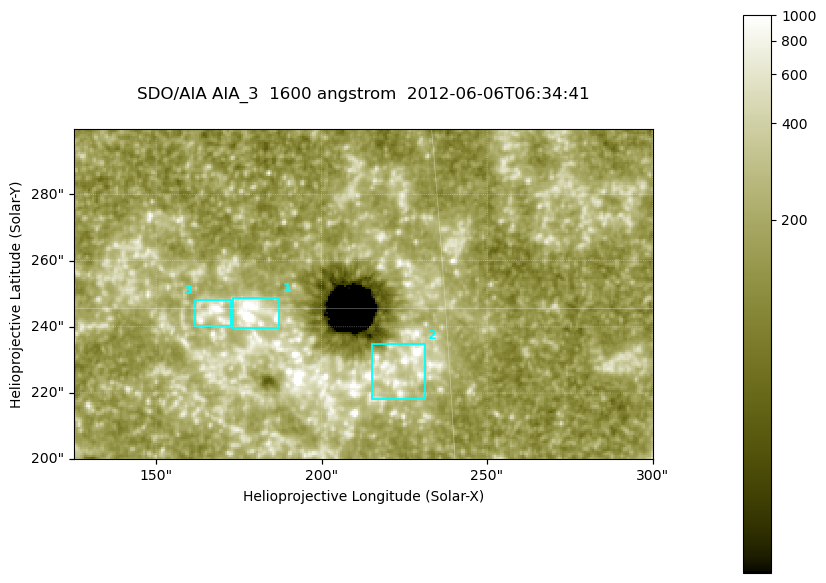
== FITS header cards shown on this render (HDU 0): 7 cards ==
TELESCOP= 'SDO/AIA '
INSTRUME= 'AIA_3   '
WAVELNTH=                 1600
WAVEUNIT= 'angstrom'
DATE-OBS= '2012-06-06T06:34:41.12'
CTYPE1  = 'HPLN-TAN'
CTYPE2  = 'HPLT-TAN'

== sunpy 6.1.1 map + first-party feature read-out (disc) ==
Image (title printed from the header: SDO/AIA AIA_3  1600 angstrom  2012-06-06T06:34:41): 287 x 164 px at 0.609 arcsec/px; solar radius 946 arcsec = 1552 px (partial field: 0.6% of the solar disc is inside the frame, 100% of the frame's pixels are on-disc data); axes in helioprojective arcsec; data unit not stated in the header (colour bar unlabelled)
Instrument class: DISC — disc imager (sunpy class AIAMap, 1600 A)
Bright regions (active regions / flare kernels): reference = the on-disc median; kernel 3 px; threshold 5 sigma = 323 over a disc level ~181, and >= 1.15x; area >= 47 px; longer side >= 3 px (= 1.8 arcsec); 3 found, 3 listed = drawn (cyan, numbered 1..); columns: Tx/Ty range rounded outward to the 2 arcsec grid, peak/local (2 s.f.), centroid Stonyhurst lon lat
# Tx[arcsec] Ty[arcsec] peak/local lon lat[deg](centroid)
1 172..188 238..250 18 +11 +15
2 214..232 218..236 8.6 +14 +14
3 160..174 240..248 6.9 +10 +15